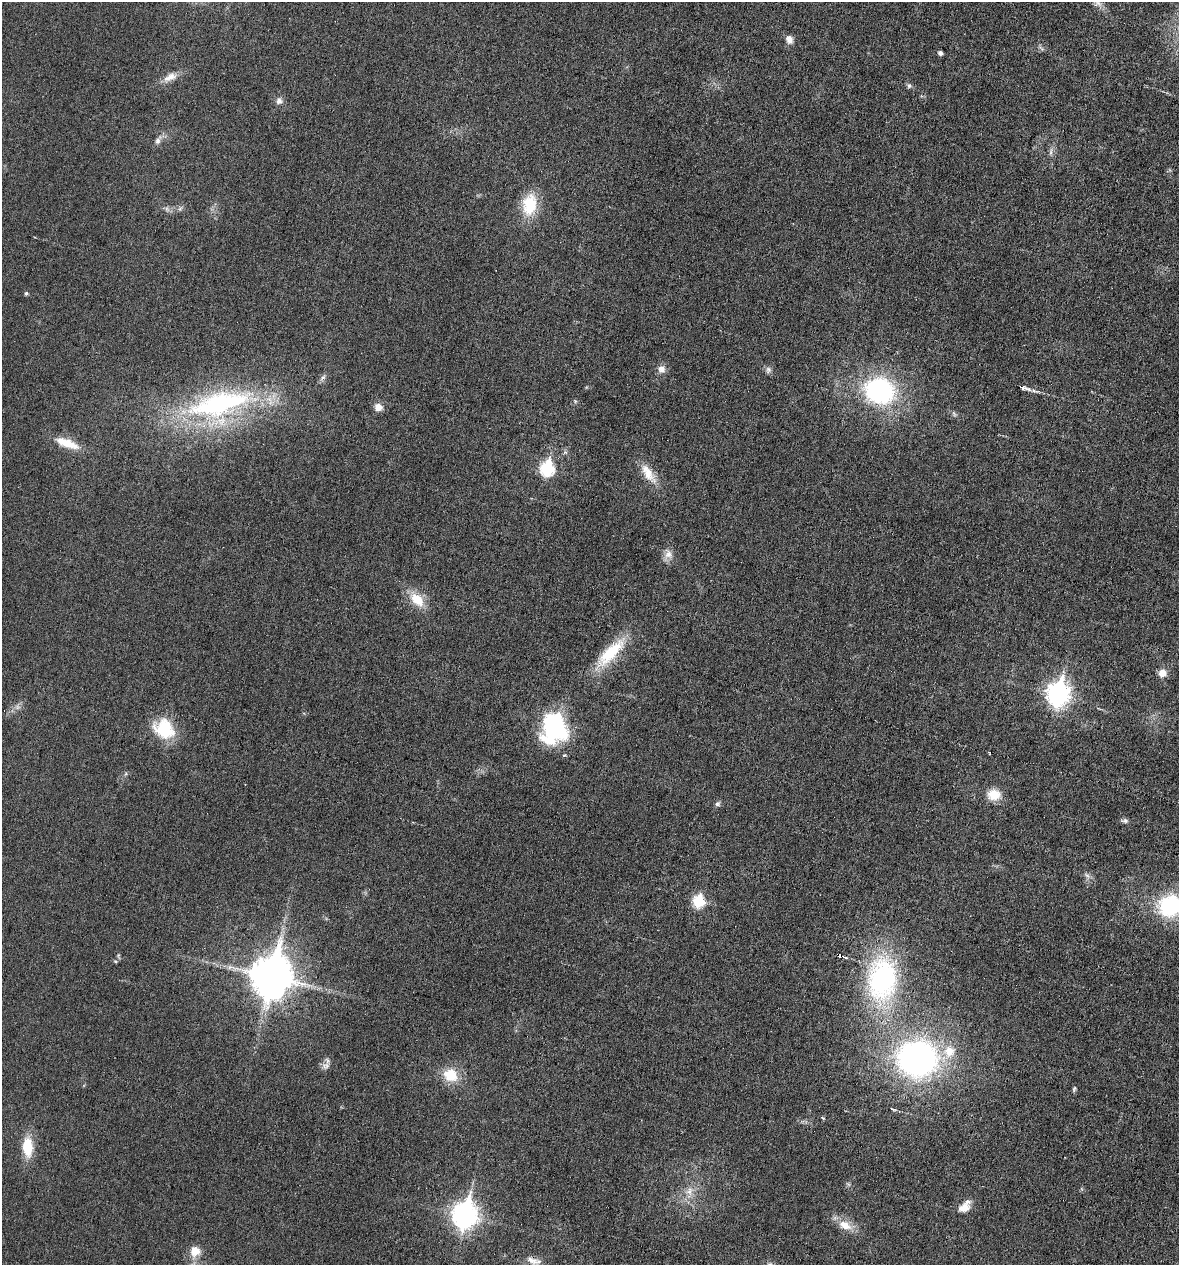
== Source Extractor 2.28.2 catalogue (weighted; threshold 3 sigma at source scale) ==
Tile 6 of 4 x 4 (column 2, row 2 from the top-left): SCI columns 1294-2470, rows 2527-3789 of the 5066 x 5052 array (HDU 1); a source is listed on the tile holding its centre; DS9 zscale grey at full resolution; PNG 1181 x 1267 px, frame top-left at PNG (2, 2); no overlay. Shown black and unused: <1% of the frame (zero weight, under 3 of 6 exposures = <1% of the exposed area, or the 3 px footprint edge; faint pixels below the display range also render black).
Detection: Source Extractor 2.28.2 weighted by HDU 2 'WHT'; one run over the whole footprint, this tile lists its part. Background 0.0182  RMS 0.0035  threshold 0.0143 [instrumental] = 3 sigma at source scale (4.09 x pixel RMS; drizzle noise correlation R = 1.36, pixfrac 0.8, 0.05/0.05 arcsec/px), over >= 5 px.
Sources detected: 59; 2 inside a brighter object's white glare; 1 cosmic-ray / hot-pixel residue — not listed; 3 inside a brighter listed object's ellipse — not listed separately; the other 53 listed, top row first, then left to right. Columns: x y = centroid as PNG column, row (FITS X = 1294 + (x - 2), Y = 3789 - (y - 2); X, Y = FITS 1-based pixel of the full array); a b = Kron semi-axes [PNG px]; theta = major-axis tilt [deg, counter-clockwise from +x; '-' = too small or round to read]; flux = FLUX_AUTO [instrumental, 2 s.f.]
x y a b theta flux
789 39 11 8 -70 2
940 53 4 4 - 1.1
170 77 21 9 25 3.3
909 86 7 6 - 0.79
279 101 9 7 78 1.5
158 141 9 7 63 1.1
1051 151 12 3 81 0.88
529 205 29 18 82 11
180 208 7 4 20 0.67
167 209 7 4 -71 0.67
26 293 4 4 - 0.59
661 369 9 9 - 2.1
768 370 9 7 85 1.1
323 377 8 4 44 0.87
1022 387 7 3 -17 7.3
879 391 27 22 -16 53
219 404 88 30 14 66
378 407 8 7 - 3
954 414 10 4 -57 0.65
67 443 31 10 -20 7
547 468 8 7 - 41
648 474 30 11 -55 5.9
668 554 14 11 -70 2.6
417 599 21 13 -45 7.2
611 653 50 15 46 15
1162 673 8 7 - 3.4
1058 694 10 8 78 200
164 729 23 19 -32 16
555 730 33 28 8 27
994 795 17 14 9 5.2
718 804 8 6 33 0.82
1125 821 9 6 -6 0.9
1087 875 9 4 -48 0.91
698 901 7 6 - 24
1170 906 22 20 21 32
118 955 6 4 -47 0.48
840 956 4 3 - 19
115 961 5 3 - 0.36
271 976 14 12 77 1100
882 979 53 34 86 58
917 1059 36 32 -3 110
326 1066 11 11 - 1.7
450 1075 15 13 -29 8.9
1074 1089 8 4 74 0.54
893 1109 8 3 -24 0.53
823 1118 6 3 -37 0.41
27 1147 25 12 -88 8.7
689 1191 13 9 70 2.9
964 1208 16 11 30 3.6
464 1215 11 9 77 260
845 1225 19 11 -25 4.9
195 1251 13 13 - 4.4
532 1260 20 8 -26 2.7
Overlapping masked pixels (flux is a lower limit): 2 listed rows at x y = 1022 387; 840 956
Isophote crosses this tile's border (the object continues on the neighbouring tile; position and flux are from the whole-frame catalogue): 1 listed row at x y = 1170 906